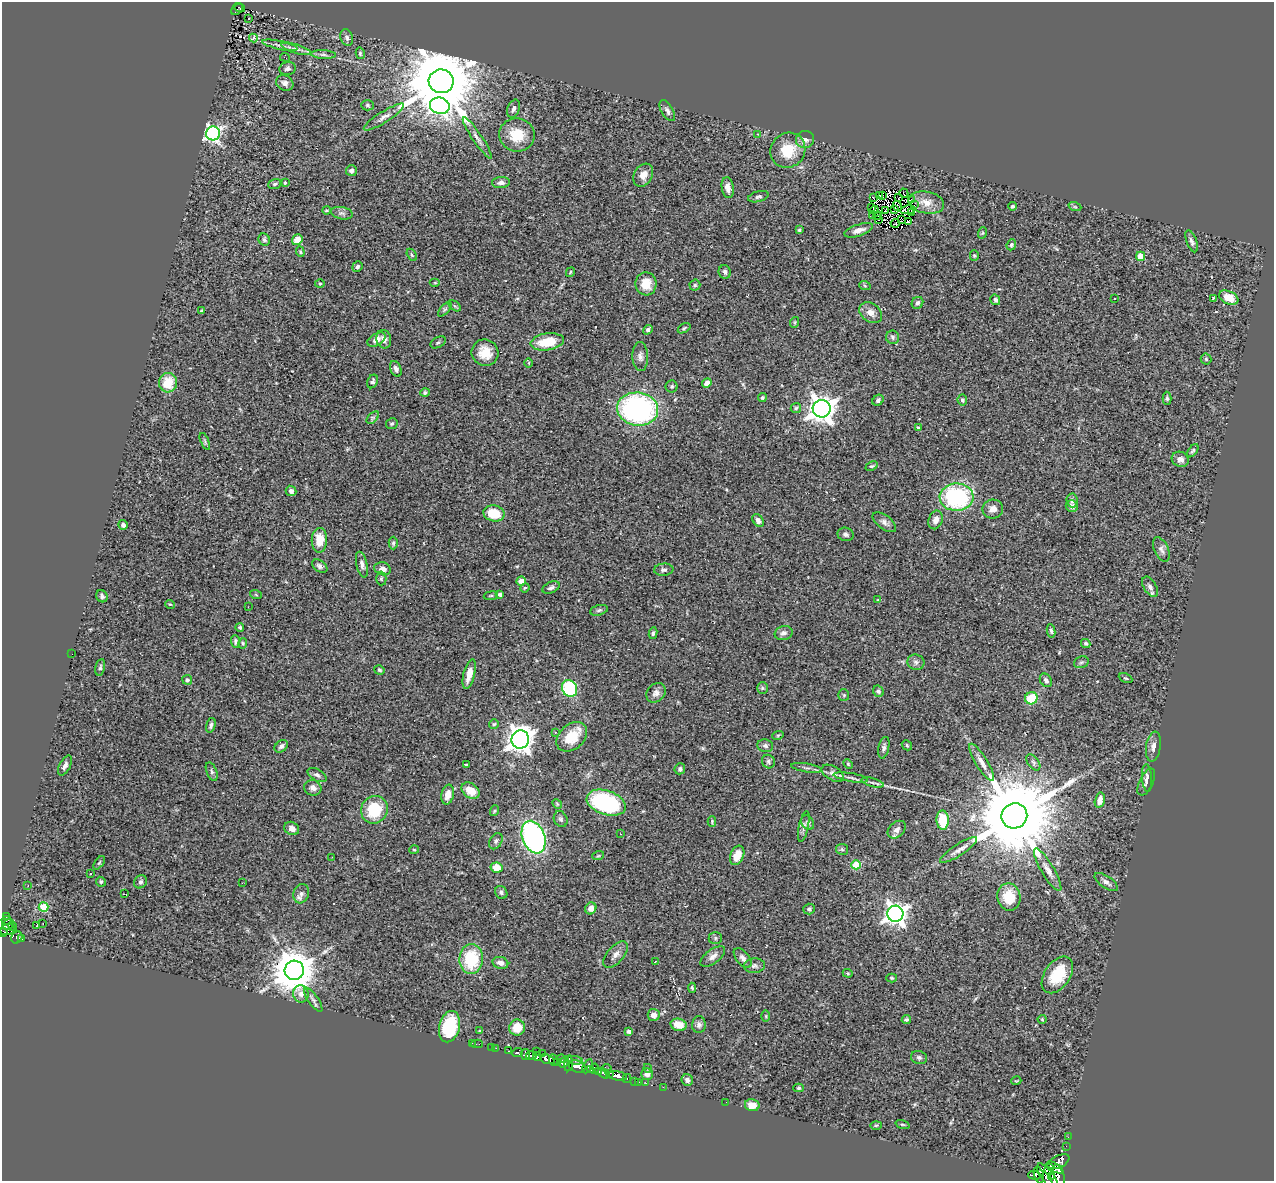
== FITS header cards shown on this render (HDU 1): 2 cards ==
NAXIS1  =                 1272
NAXIS2  =                 1179

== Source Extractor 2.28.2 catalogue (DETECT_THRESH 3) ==
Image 1272 x 1179 px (HDU 1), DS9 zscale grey, 1 PNG px = 1 image px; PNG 1276 x 1183 px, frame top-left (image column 1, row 1179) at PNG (2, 2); each listed source drawn as its Kron ellipse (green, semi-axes under 4 px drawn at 4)
Background 0.482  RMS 0.05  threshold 0.15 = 3 sigma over >= 5 px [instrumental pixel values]
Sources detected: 330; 5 with non-positive FLUX_AUTO (blend fragments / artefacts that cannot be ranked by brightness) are neither listed nor drawn; the other 325 listed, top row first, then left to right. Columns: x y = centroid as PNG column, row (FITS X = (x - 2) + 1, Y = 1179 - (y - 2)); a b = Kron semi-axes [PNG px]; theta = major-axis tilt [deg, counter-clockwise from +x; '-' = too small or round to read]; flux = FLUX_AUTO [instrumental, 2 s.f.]
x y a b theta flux
239 8 6 3 -17 9.2
237 10 7 4 40 17
249 18 2 2 - 2.5
347 37 8 6 -71 10
253 38 4 4 - 35
280 45 18 3 -12 13
296 49 15 4 -17 14
360 53 6 4 -77 5.1
323 55 13 4 -3 10
285 57 5 2 - 6.4
288 69 8 6 11 11
441 81 12 12 - 46000
285 83 9 7 -30 16
368 105 6 5 - 5.9
440 106 10 8 -16 830
514 109 9 6 69 13
667 111 12 5 -59 12
384 117 23 5 32 21
213 133 7 7 - 950
757 134 3 3 - 4.4
517 135 18 16 -15 83
477 138 24 5 -56 21
805 139 9 8 - 17
788 150 18 17 - 92
351 171 5 5 - 13
643 175 12 9 59 31
285 183 4 3 - 7.5
501 183 9 5 5 13
275 184 6 5 - 6.5
728 188 11 6 -81 22
904 193 5 2 - 4.3
883 195 3 2 - 2
880 196 3 2 - 3.6
758 197 10 5 15 8.6
873 197 3 2 - 8.7
898 198 3 2 - 1.1
911 200 3 3 - 24
926 202 18 11 -10 32
914 205 2 2 - 2.9
897 206 5 3 - 4.2
1012 206 4 4 - 5.8
872 207 3 2 - 2.9
1075 207 6 4 -19 4.8
894 209 3 2 - 2.9
327 210 4 3 - 3.6
874 210 4 2 - 3.7
908 210 7 4 12 4.7
886 211 4 2 - 2.6
342 213 11 6 -11 11
911 213 2 2 - 2.3
872 216 4 2 - 3
877 216 4 2 - 2.7
878 220 2 2 - 0.8
901 220 4 2 - 0.071
908 222 4 3 - 0.86
895 223 4 2 - 4.4
799 230 4 3 - 4.4
859 230 15 6 18 23
982 233 6 3 70 4.3
264 240 6 5 - 7.3
297 240 5 5 - 46
1192 241 11 5 -70 11
1011 245 5 4 - 6
300 252 5 4 - 4.2
412 255 7 4 -61 4.7
974 255 5 4 - 4.5
1140 256 4 4 - 78
357 267 5 4 - 6.4
570 272 5 3 - 3.4
725 272 7 6 - 11
435 283 5 3 - 3.5
320 284 5 3 - 3.3
646 284 11 10 - 53
695 285 5 5 - 5.8
865 286 6 3 -20 4.2
1115 298 2 2 - 3.1
1214 298 3 3 - 27
1229 298 10 6 -25 54
995 300 5 4 - 8.8
917 303 6 5 - 8.4
455 306 7 4 -34 5.2
445 309 9 4 48 7.5
201 311 3 3 - 3.8
871 313 12 9 -37 25
795 322 5 3 - 3.3
684 328 7 4 31 5.3
648 330 5 4 - 12
893 337 7 6 - 8.2
384 339 9 7 -77 18
376 340 10 6 31 20
438 342 8 5 30 6
547 342 16 8 9 96
485 353 13 13 - 58
640 357 14 7 -88 17
1206 359 5 5 - 5.8
529 363 5 3 - 3.2
396 369 8 5 -67 12
373 381 7 5 63 8.3
168 383 10 9 - 77
707 383 5 4 - 19
672 386 6 6 - 5.7
425 393 5 4 - 8.6
762 398 4 4 - 6.3
1167 398 6 4 90 5.9
878 400 6 5 - 8.1
962 400 5 5 - 6
796 408 5 5 - 5.2
638 409 21 16 -7 700
822 409 9 8 - 3600
373 418 7 4 45 6.8
392 424 6 5 - 6.9
918 428 4 3 - 3.3
205 441 9 4 -67 5.7
1193 451 7 4 52 5.9
1180 459 9 7 -26 16
871 466 6 4 24 4.9
291 491 5 5 - 12
957 497 17 13 2 440
1072 500 7 5 -85 12
1072 506 6 5 - 14
993 509 10 9 - 22
494 513 10 8 -11 83
758 520 7 5 -57 14
936 520 9 7 70 22
884 522 14 7 -38 14
123 525 5 4 - 9.7
846 534 8 6 -15 9
319 540 12 8 88 68
393 543 6 4 90 5.8
1161 549 13 7 -65 14
362 564 13 5 -77 14
320 566 8 5 -34 11
382 569 8 6 -16 20
664 570 9 6 5 9.6
381 579 7 5 89 5.7
521 581 5 4 - 19
551 587 9 5 23 9.4
1150 587 11 6 -58 13
525 588 5 4 - 3.8
500 594 4 3 - 10
256 595 6 3 -19 3.5
102 596 6 5 - 8
491 596 7 3 8 4.1
878 600 4 3 - 3.4
170 604 5 3 - 3
248 607 2 2 - 2.3
599 610 9 5 15 7.1
240 627 4 4 - 5.3
1051 631 7 4 -79 6.7
653 633 6 4 82 6.5
784 633 9 7 20 13
235 641 6 4 -85 7
243 643 5 4 - 6.3
1086 644 5 4 - 5.6
72 654 2 2 - 1.8
916 662 8 7 - 12
1081 662 8 5 20 6.7
100 667 8 5 78 6.5
379 670 5 4 - 5
469 674 15 5 76 38
1126 678 7 4 -25 4.8
187 680 5 5 - 8
1046 680 7 5 -56 10
569 688 9 7 -60 310
762 688 6 5 - 5.5
878 691 6 5 - 9
656 693 10 8 45 17
844 695 6 5 - 5.4
1031 698 6 6 - 110
494 724 5 5 - 4.9
211 725 7 4 75 9.4
555 733 4 3 - 3.1
778 735 5 3 - 3.5
572 737 17 12 41 83
520 740 9 8 - 3500
907 745 6 4 -47 4.5
281 746 7 5 39 10
765 746 8 6 -9 8.4
1153 746 15 7 81 19
884 748 11 5 78 10
768 762 7 6 - 8
982 762 21 6 -58 25
1033 762 9 5 -53 8.8
848 764 5 4 - 3.9
65 765 11 5 61 13
466 765 3 2 - 3.3
806 768 16 3 -9 8.2
680 769 6 5 - 8.1
212 772 10 5 -69 7.8
833 773 12 7 -31 13
317 775 10 5 -30 9.5
851 777 17 3 -10 12
1147 778 14 5 -86 13
1146 782 14 7 64 14
873 783 11 3 -15 8.3
313 788 9 7 -22 18
471 791 10 7 -37 43
448 795 10 6 79 31
1100 800 8 5 77 27
606 803 20 12 -18 400
557 804 5 4 - 4.1
374 810 14 13 - 140
494 811 5 3 - 3.5
1014 816 13 12 - 66000
561 819 8 6 -63 9.3
943 820 9 6 -88 110
712 821 5 4 - 4
808 822 8 6 -56 7.9
804 826 16 5 78 12
292 828 8 6 -31 16
897 830 10 7 44 17
621 834 3 2 - 7.2
533 837 17 11 -69 750
496 841 9 6 61 8.4
842 849 6 5 - 6.5
414 850 5 3 - 3.2
959 850 22 5 33 23
737 855 10 6 67 45
598 856 6 3 18 3.5
332 857 2 2 - 3.3
99 863 8 4 54 4.9
856 865 5 4 - 150
497 868 6 5 - 67
1048 870 24 6 -59 28
90 874 3 2 - 2
101 882 5 4 - 5.6
141 882 7 6 - 9.6
1106 882 13 6 -34 15
242 883 2 2 - 2.2
28 886 4 2 - 2.2
501 892 7 5 -56 9
124 894 3 2 - 2.9
301 894 10 7 71 14
1009 897 14 11 -80 76
44 907 5 5 - 180
591 908 6 5 - 25
809 909 6 5 - 6.7
895 914 8 8 - 2300
6 916 3 2 - 11
7 920 5 3 - 34
43 923 3 2 - 4.1
8 925 6 5 - 84
37 925 3 2 - 2.2
13 926 5 2 - 30
8 929 8 5 21 120
3 933 4 3 - 56
17 938 6 5 - 52
22 938 3 3 - 39
715 938 7 6 - 7.4
616 954 16 8 49 20
713 956 14 7 37 18
743 958 12 6 -51 13
471 959 15 11 86 180
655 962 3 2 - 14
500 963 8 6 -15 19
754 966 10 7 3 12
294 970 10 9 - 13000
848 973 5 4 - 3.7
1057 975 20 13 55 120
892 978 5 4 - 4.1
692 988 5 4 - 4.7
301 994 9 7 -72 15
313 1000 14 5 -55 12
654 1015 6 6 - 20
766 1016 5 3 - 3.7
906 1019 5 4 - 5.8
1042 1019 4 4 - 3.6
679 1025 8 6 -14 50
699 1025 8 7 - 11
449 1027 16 10 75 170
517 1028 8 7 - 59
479 1031 3 2 - 3.1
629 1032 3 3 - 11
472 1043 2 2 - 2.2
477 1044 6 2 0 7.5
491 1047 2 2 - 2.7
496 1048 3 2 - 6.3
509 1051 4 2 - 7.5
537 1051 3 2 - 9.3
518 1053 5 4 - 66
525 1054 5 4 - 140
543 1054 3 3 - 46
531 1055 5 3 - 160
537 1056 4 2 - 18
919 1057 8 6 -16 8
547 1059 7 4 -21 360
561 1059 4 3 - 60
553 1060 6 2 -83 45
574 1060 8 3 -6 99
564 1062 6 4 63 200
557 1063 4 3 - 44
569 1063 8 2 84 7.7
577 1066 8 6 -16 380
587 1066 7 3 64 160
647 1068 4 3 - 3.1
594 1069 5 3 - 24
607 1069 5 3 - 9.4
591 1070 4 2 - 45
599 1071 4 2 - 45
604 1073 6 4 -38 220
609 1074 4 2 - 42
647 1074 6 6 - 19
617 1076 10 4 -10 270
627 1079 4 4 - 6.6
687 1080 6 5 - 13
635 1081 3 2 - 3.2
1016 1081 5 3 - 3
639 1082 3 2 - 4.9
646 1083 3 2 - 5
663 1087 3 2 - 4.1
799 1088 5 4 - 4.9
726 1102 2 2 - 12
752 1105 7 6 - 38
902 1124 7 3 -19 4
876 1125 6 4 2 3.9
1068 1137 3 2 - 2.9
1066 1146 2 2 - 5.9
1058 1162 12 6 25 220
1054 1167 9 3 -33 190
1049 1169 6 5 - 220
1035 1175 6 3 -2 170
1039 1175 8 4 -74 230
1047 1176 15 6 -52 220
1052 1177 3 2 - 130
1058 1177 12 7 -84 460
At the frame edge (FLAGS 8, measured only in part): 1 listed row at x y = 3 933
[5 non-positive-flux detections neither listed nor drawn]